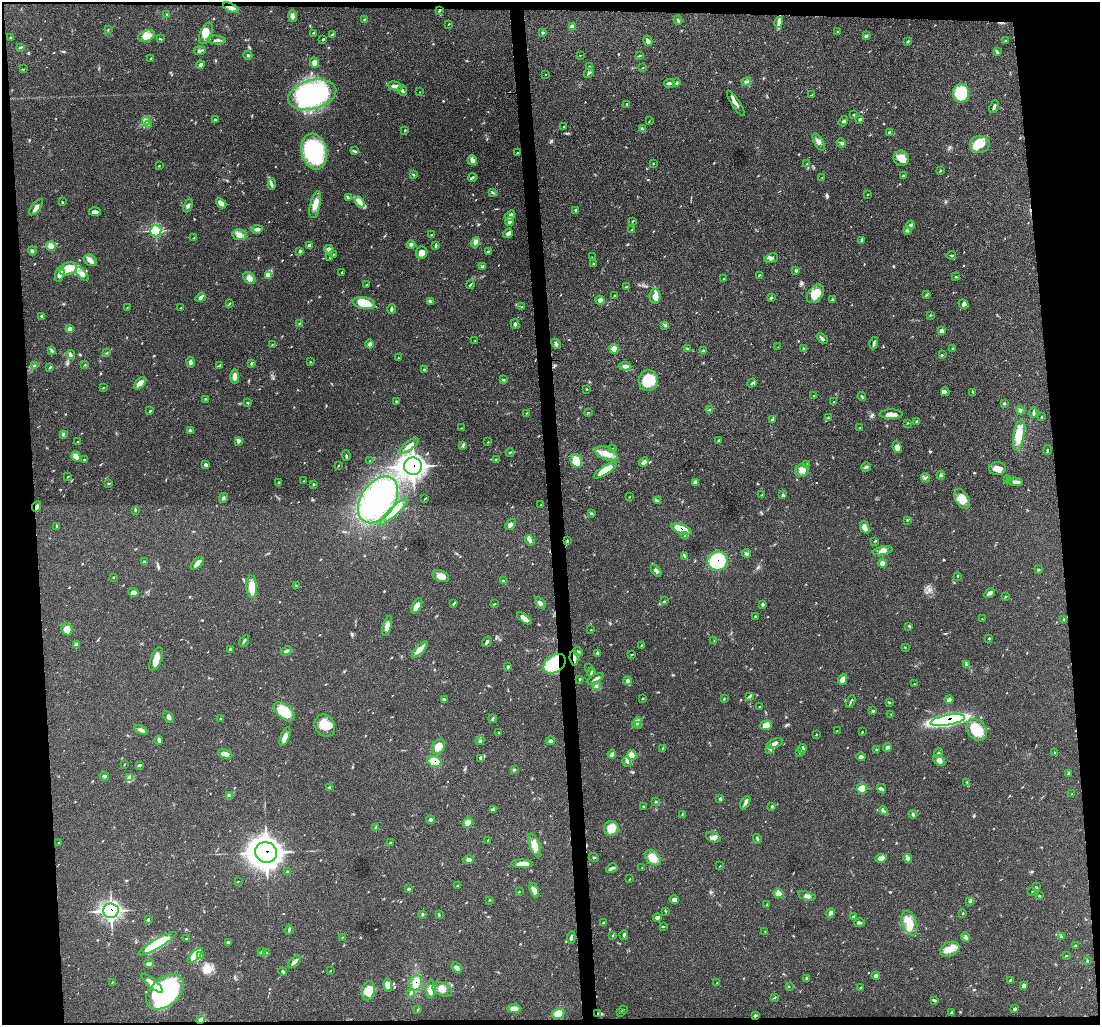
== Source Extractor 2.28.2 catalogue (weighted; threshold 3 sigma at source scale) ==
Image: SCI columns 2-4392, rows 129-4220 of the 4392 x 4373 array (HDU 1 of 3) = the unmasked area's bounding box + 8 px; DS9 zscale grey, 4 x 4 block average (1 PNG px = mean of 4 x 4 image px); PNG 1102 x 1027 px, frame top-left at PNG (2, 2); each listed source drawn as its Kron ellipse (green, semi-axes under 4 px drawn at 4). Shown black and unused: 10% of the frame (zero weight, under 3 of 5 exposures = <1% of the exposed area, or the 3 px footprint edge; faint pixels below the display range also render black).
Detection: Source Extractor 2.28.2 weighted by HDU 2 'WHT'. Background 0.0464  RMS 0.004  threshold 0.018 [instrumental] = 3 sigma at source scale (4.5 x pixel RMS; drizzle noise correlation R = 1.50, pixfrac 1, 0.05/0.05 arcsec/px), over >= 5 px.
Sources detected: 605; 2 too faint to see at this stretch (4 x 4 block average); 1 inside a brighter object's white glare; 2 cosmic-ray / hot-pixel residue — neither listed nor drawn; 10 coinciding with a brighter row at this scale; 22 inside a brighter listed object's ellipse — not listed separately; of the other 568, all 500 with FLUX_AUTO >= 0.833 (the completeness limit of this list) listed and drawn (68 fainter detections not listed), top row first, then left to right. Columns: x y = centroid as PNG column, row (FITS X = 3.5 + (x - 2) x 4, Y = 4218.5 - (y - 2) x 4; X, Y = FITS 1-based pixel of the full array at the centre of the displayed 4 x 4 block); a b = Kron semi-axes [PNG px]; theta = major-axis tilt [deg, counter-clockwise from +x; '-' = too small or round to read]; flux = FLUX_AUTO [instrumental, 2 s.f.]
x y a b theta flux
231 8 8 4 -25 10
439 11 3 2 - 2.5
167 14 3 2 - 1.9
293 16 6 4 -88 7.5
365 20 4 2 - 3
678 20 5 2 - 2.1
779 22 5 3 - 7
449 24 2 2 - 0.85
572 27 4 4 - 6.9
108 30 2 2 - 1.1
838 31 3 2 - 1.1
206 33 11 6 66 19
314 33 3 2 - 1.5
543 33 3 3 - 2.9
332 34 2 2 - 0.9
146 36 9 5 19 24
866 36 4 2 - 1.9
11 38 2 2 - 0.98
161 39 3 2 - 1.8
323 39 3 2 - 2.7
216 40 9 2 -4 6.4
648 41 5 4 - 6.2
907 41 3 2 - 2.5
1006 41 4 2 - 2.1
20 47 4 2 - 3
200 51 6 3 5 5.3
997 52 3 2 - 1.8
248 55 4 2 - 3.2
580 55 2 2 - 0.91
639 55 2 2 - 1.6
151 58 2 2 - 1.6
314 63 5 3 - 10
201 65 4 3 - 7.6
590 66 3 2 - 1.6
643 68 2 2 - 0.87
23 69 2 2 - 0.87
589 73 5 3 - 4.9
546 74 2 2 - 0.97
746 82 4 2 - 3.3
670 83 6 2 13 4.2
677 83 4 3 - 4.2
395 86 7 3 -14 8.8
403 90 5 2 - 3.4
420 92 2 2 - 1
961 93 9 8 - 100
312 95 24 14 14 390
812 95 4 2 - 2
627 104 3 2 - 2.1
736 104 15 3 -56 12
994 107 7 2 70 6.8
853 115 3 2 - 1.7
860 119 4 2 - 3.2
215 120 4 2 - 3.2
146 121 4 2 - 4.1
649 121 2 2 - 0.86
843 121 5 2 - 3.5
149 125 2 2 - 1
563 127 2 2 - 1.1
642 129 3 3 - 3.2
405 130 2 2 - 1.4
889 132 4 2 - 3
819 142 9 3 -60 7.9
841 143 5 3 - 4.7
980 144 10 8 0 39
355 151 4 2 - 2.5
314 152 18 12 -76 270
518 153 2 2 - 1.4
901 158 8 7 - 27
472 160 5 4 - 7.5
653 164 3 2 - 1.4
807 164 2 2 - 2
159 165 2 2 - 1.1
941 171 3 2 - 2.1
413 174 3 2 - 1.7
903 176 4 2 - 2
472 177 4 2 - 3.1
822 178 2 2 - 1.4
272 184 5 3 - 4.3
493 192 2 2 - 1.1
868 194 2 2 - 1
348 197 3 2 - 2.3
62 202 3 2 - 1.7
360 202 6 4 -57 9.9
221 203 6 4 -42 9.2
188 205 7 2 68 4.3
315 205 14 5 77 25
36 207 10 4 51 12
576 210 4 2 - 3.1
95 212 6 3 0 7.7
510 216 5 3 - 8.6
633 221 3 2 - 2
510 222 4 3 - 6.1
911 225 4 3 - 4.3
257 229 6 3 6 6.3
632 230 3 2 - 2.2
907 230 3 3 - 3.7
156 231 5 5 - 89
508 233 5 4 - 7.8
239 235 7 5 -6 13
431 235 2 2 - 1.1
194 238 3 2 - 1.8
862 240 4 2 - 2.7
475 242 5 3 - 6.2
411 244 4 3 - 4.7
309 245 3 3 - 4.5
51 246 5 4 - 19
436 246 4 2 - 3.8
329 249 5 4 - 7.9
32 251 4 3 - 4.4
300 251 4 3 - 2.9
488 251 4 2 - 2.1
422 253 6 5 - 16
333 254 2 2 - 1.2
951 255 4 2 - 2.4
330 257 3 2 - 1.2
592 257 2 2 - 1
771 258 7 2 16 5.1
90 260 7 5 -33 13
594 264 3 2 - 1.6
482 267 3 2 - 2.8
68 269 9 6 21 39
796 271 4 3 - 3.5
342 272 4 2 - 2.3
60 274 8 4 73 12
82 274 8 4 -47 12
268 275 4 2 - 3.6
759 275 4 2 - 1.6
955 276 4 2 - 2.4
249 278 7 5 -44 13
723 279 2 2 - 0.9
367 284 3 2 - 1.5
470 285 4 2 - 2.8
626 287 4 2 - 2.6
815 294 11 7 52 43
927 294 3 2 - 1.4
614 295 2 2 - 1.4
655 296 7 5 -88 16
201 297 5 3 - 5.9
771 298 4 2 - 2.8
600 300 5 4 - 8
832 300 3 2 - 2.8
431 301 3 2 - 2.5
364 303 11 6 -9 50
229 304 3 2 - 1.8
963 304 5 4 - 5.9
522 307 3 2 - 1.7
127 308 2 2 - 0.9
181 308 2 2 - 0.83
392 309 4 3 - 4.2
930 315 3 2 - 1.8
42 317 3 2 - 2.7
299 324 2 2 - 1.1
515 324 5 2 - 4.7
665 325 3 2 - 2.3
70 329 4 4 - 8.3
942 331 4 4 - 7.2
822 338 6 3 -44 5.5
475 341 4 2 - 1.4
874 343 6 2 78 5.5
272 344 2 2 - 0.92
370 344 4 4 - 5.9
556 344 5 2 - 4.1
778 347 2 2 - 1
687 348 3 2 - 1.7
804 348 2 2 - 1.7
614 349 5 4 - 17
952 349 2 2 - 2
52 350 4 3 - 3.5
703 351 2 2 - 1.6
107 352 2 2 - 1.3
71 355 5 3 - 5
942 355 2 2 - 0.96
398 358 2 2 - 0.96
191 362 5 3 - 5.4
311 362 3 2 - 1.3
252 363 3 3 - 3.2
85 364 2 2 - 0.88
35 365 2 2 - 2
220 365 2 2 - 1.6
625 366 6 3 -4 8.3
50 367 4 2 - 3.3
424 369 3 2 - 2.3
235 376 7 3 90 14
504 380 2 2 - 2
648 381 10 10 - 66
140 383 7 4 51 19
752 383 5 2 - 3.3
103 387 2 2 - 0.94
587 389 2 2 - 1
945 392 4 3 - 4.6
973 392 2 2 - 1.4
814 396 3 2 - 1.5
862 396 4 2 - 3.3
205 399 2 2 - 1.1
396 401 3 2 - 2.2
833 402 3 2 - 0.85
247 403 3 2 - 1.7
1004 404 2 2 - 2.1
709 410 3 2 - 3
1020 410 4 2 - 3.7
150 411 3 2 - 1.9
588 412 2 2 - 1
526 413 2 2 - 0.95
1034 413 5 3 - 4.3
891 414 11 5 0 20
1042 417 2 2 - 1.6
828 418 3 2 - 2.7
772 420 4 2 - 1.9
917 421 3 3 - 2.6
908 423 3 2 - 1.3
461 428 2 2 - 1
860 428 2 2 - 0.92
190 430 3 2 - 2.6
63 434 2 2 - 1.5
1019 435 15 5 81 44
238 441 3 3 - 5.4
719 441 3 2 - 2.8
78 442 3 2 - 1.5
488 442 3 2 - 1.2
463 445 3 2 - 2.2
409 446 11 3 36 13
897 447 6 4 -65 12
613 449 3 2 - 2.1
1048 450 5 2 - 2.7
510 452 4 2 - 2.7
606 454 11 6 -19 25
76 456 5 3 - 19
346 456 5 2 - 3
84 459 3 2 - 1.7
496 459 3 2 - 1.9
370 461 2 2 - 0.96
576 461 7 5 -64 49
644 462 5 3 - 9.8
206 465 4 4 - 5.3
806 465 3 2 - 1.8
338 466 3 2 - 1.6
413 466 9 8 - 670
866 467 5 3 - 5.9
997 469 8 6 3 17
605 470 13 4 33 53
802 470 6 6 - 16
941 475 4 3 - 3.6
68 476 2 2 - 1.3
925 477 4 2 - 2.9
1008 479 4 2 - 2.6
303 481 2 2 - 0.87
695 482 4 4 - 6.7
1015 482 7 3 -8 8.6
109 483 3 2 - 1.7
278 483 3 2 - 1.3
313 484 3 2 - 2.1
762 495 3 2 - 1.5
782 495 3 2 - 2.1
630 497 2 2 - 0.86
223 498 5 3 - 4.6
425 499 3 2 - 1.7
962 499 11 6 -63 38
378 500 26 17 56 200
658 501 3 2 - 3.1
541 505 2 2 - 1
37 506 5 3 - 6.2
135 510 3 2 - 1.8
394 512 19 4 44 21
592 513 3 2 - 2
907 520 2 2 - 0.99
510 524 6 3 48 7
57 526 3 2 - 1.9
865 527 6 4 -68 9.1
681 529 11 4 -20 59
685 536 2 2 - 1.5
530 540 5 3 - 5.8
567 541 3 2 - 1.8
875 541 4 2 - 1.9
882 551 10 4 11 11
746 553 4 3 - 3.8
685 556 3 2 - 2.6
717 561 10 9 - 140
144 562 3 2 - 1.8
197 563 8 3 45 14
882 563 4 4 - 9.3
1038 570 3 2 - 2.5
656 571 7 3 -53 6.5
441 576 8 5 -20 18
958 576 2 2 - 0.93
113 577 2 2 - 1
503 581 3 2 - 2.4
296 585 2 2 - 1.2
252 587 11 5 -86 33
133 593 5 4 - 12
990 593 6 4 32 6.3
1006 597 3 2 - 1.9
664 601 3 2 - 1.9
454 603 4 2 - 2.5
541 603 7 3 -52 6.6
495 604 2 2 - 1.1
763 604 3 3 - 3
417 606 8 4 62 19
756 616 3 2 - 2
524 619 8 3 -35 15
982 619 2 2 - 0.97
1064 619 3 2 - 1.5
387 626 10 3 73 13
909 626 3 2 - 1.9
67 629 6 5 - 20
591 630 3 2 - 0.95
989 639 2 2 - 1.8
244 641 6 2 56 3.6
714 641 2 2 - 1.5
487 642 5 2 - 4.5
76 645 3 3 - 5.7
641 646 4 2 - 1.7
905 647 3 2 - 1.1
230 649 3 3 - 2.5
419 650 10 3 46 19
286 651 6 3 30 4.5
578 651 5 2 - 2.8
598 653 4 3 - 3.4
632 654 3 2 - 1.7
574 658 8 3 -85 7.7
156 659 12 5 69 28
554 664 12 8 35 140
967 664 4 2 - 2.1
508 667 2 2 - 1.8
589 667 2 2 - 0.99
591 672 4 2 - 3.4
580 679 2 2 - 1.6
596 679 9 2 29 7.6
842 679 5 4 - 20
627 681 4 3 - 7
914 684 2 2 - 1
597 686 3 2 - 2.4
749 696 4 2 - 3.5
643 698 3 2 - 1.2
724 698 2 2 - 1
444 699 3 3 - 2.8
949 700 4 3 - 4.2
851 701 6 2 64 2.9
889 702 3 2 - 2.2
760 706 2 2 - 1.1
873 711 3 3 - 3
284 712 12 7 -37 76
891 714 2 2 - 0.93
169 717 6 3 -55 7.1
221 718 4 2 - 2.3
493 719 4 2 - 3.8
948 720 17 5 10 440
637 723 5 3 - 6.9
766 725 6 4 20 16
325 726 11 9 -57 41
639 726 2 2 - 1.1
141 730 7 3 -27 7.6
977 730 12 9 -53 48
837 731 2 2 - 0.92
499 732 2 2 - 1.1
862 732 2 2 - 1.4
816 734 2 2 - 1.4
285 737 10 4 69 12
159 740 5 2 - 5.2
480 741 5 2 - 3.6
550 741 5 3 - 5.9
775 743 8 4 21 11
438 746 8 6 53 27
887 747 4 3 - 4.6
663 748 2 2 - 1.3
770 749 2 2 - 1.8
803 749 5 3 - 4.3
876 750 3 2 - 1.9
1055 752 3 2 - 1.9
800 753 2 2 - 1.6
939 753 5 2 - 2.9
225 754 7 3 -15 15
612 754 4 3 - 5.8
632 755 5 4 - 18
861 757 4 3 - 6.6
481 758 3 3 - 3.8
939 760 7 4 -38 12
434 762 8 5 -16 51
627 762 5 2 - 3.3
124 765 2 2 - 1.1
139 765 4 2 - 3.7
514 770 3 2 - 2.5
1068 773 3 2 - 2
104 776 5 2 - 4.2
129 778 4 2 - 3.1
967 782 3 2 - 1.5
329 788 4 3 - 3.8
862 789 5 4 - 24
881 789 5 2 - 4.3
1072 794 2 2 - 0.84
229 795 2 2 - 1.4
720 799 3 2 - 2.9
655 802 3 2 - 1.9
745 803 7 2 61 6
643 806 4 2 - 1.7
772 806 3 2 - 2.3
493 809 2 2 - 1.3
884 811 5 2 - 3.3
682 814 2 2 - 1.1
913 814 4 2 - 2.4
431 820 4 2 - 4.2
468 823 5 4 - 16
375 828 3 2 - 2.3
611 828 7 7 - 31
713 837 7 4 -22 9.9
757 839 5 2 - 3.7
488 840 2 2 - 1.2
58 842 2 2 - 1.2
391 843 4 2 - 2.8
534 845 12 5 -69 20
266 852 11 10 - 2400
594 858 5 2 - 1.6
653 858 9 6 -42 28
881 858 6 4 8 13
908 858 4 4 - 6.7
469 860 5 4 - 7.4
522 864 11 4 -1 16
720 866 3 2 - 1.2
612 868 6 3 30 5.6
642 868 2 2 - 0.93
288 872 3 2 - 2.4
630 879 2 2 - 1.2
238 881 2 2 - 0.95
457 886 2 2 - 1.6
1036 887 3 2 - 1.5
409 889 4 2 - 2.8
534 890 8 4 -69 13
519 892 2 2 - 1.1
1032 892 2 2 - 1.2
779 894 5 3 - 7.8
807 896 9 3 -17 7.3
1039 896 4 2 - 1.9
490 900 3 2 - 1.7
674 900 5 3 - 9
970 901 2 2 - 2
767 905 3 2 - 1.4
111 911 7 7 - 290
665 911 3 2 - 1.5
831 913 4 3 - 4.9
963 913 3 2 - 1.6
423 914 3 2 - 2.6
439 915 3 2 - 2
853 916 3 2 - 2.8
657 917 4 3 - 6.3
149 919 4 2 - 2.4
603 922 3 2 - 2.1
859 923 5 2 - 4.8
909 923 13 7 -71 35
663 926 4 2 - 1.9
289 930 5 2 - 3.5
765 931 2 2 - 0.91
624 935 5 2 - 3.7
612 936 2 2 - 0.88
342 937 3 2 - 1.1
571 937 6 2 85 5
965 937 5 3 - 4.5
1061 937 2 2 - 1.9
187 939 3 2 - 2.2
228 942 3 3 - 2.9
157 944 22 4 31 140
1076 945 3 2 - 2
950 949 10 7 23 28
261 952 4 2 - 1.8
266 953 3 2 - 2.2
195 955 10 3 44 16
200 955 3 3 - 4.1
1066 956 3 2 - 1.4
1087 961 3 2 - 1.5
294 962 7 2 46 11
149 964 5 3 - 5.5
457 968 6 3 -47 7
330 971 2 2 - 1.1
283 972 5 2 - 3.4
876 976 4 3 - 5.1
806 978 3 2 - 2.3
1010 980 3 2 - 2.1
112 982 4 2 - 1.4
152 983 13 4 -39 21
416 983 8 6 73 33
717 983 2 2 - 1.5
388 985 6 4 -82 11
789 986 2 2 - 0.91
1023 986 4 3 - 7.7
861 987 3 2 - 1.5
442 989 10 6 -25 19
431 990 9 4 87 23
368 991 10 6 79 32
165 992 21 14 39 350
411 993 4 2 - 3.8
775 997 3 2 - 1.4
935 1001 3 2 - 1.6
418 1009 3 2 - 1.8
514 1009 7 4 0 14
623 1009 2 2 - 0.92
1015 1009 3 3 - 3.5
620 1012 2 2 - 1.2
952 1012 4 2 - 3.2
598 1013 3 2 - 3.4
558 1014 6 5 - 23
755 1015 3 3 - 2.9
201 1019 2 2 - 2
Overlapping masked pixels (flux is a lower limit): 13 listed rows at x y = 231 8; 413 466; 37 506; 681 529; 717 561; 574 658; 554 664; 948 720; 434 762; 266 852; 111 911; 416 983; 598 1013
Diffuse or blended objects may show on this block-average render without a row.